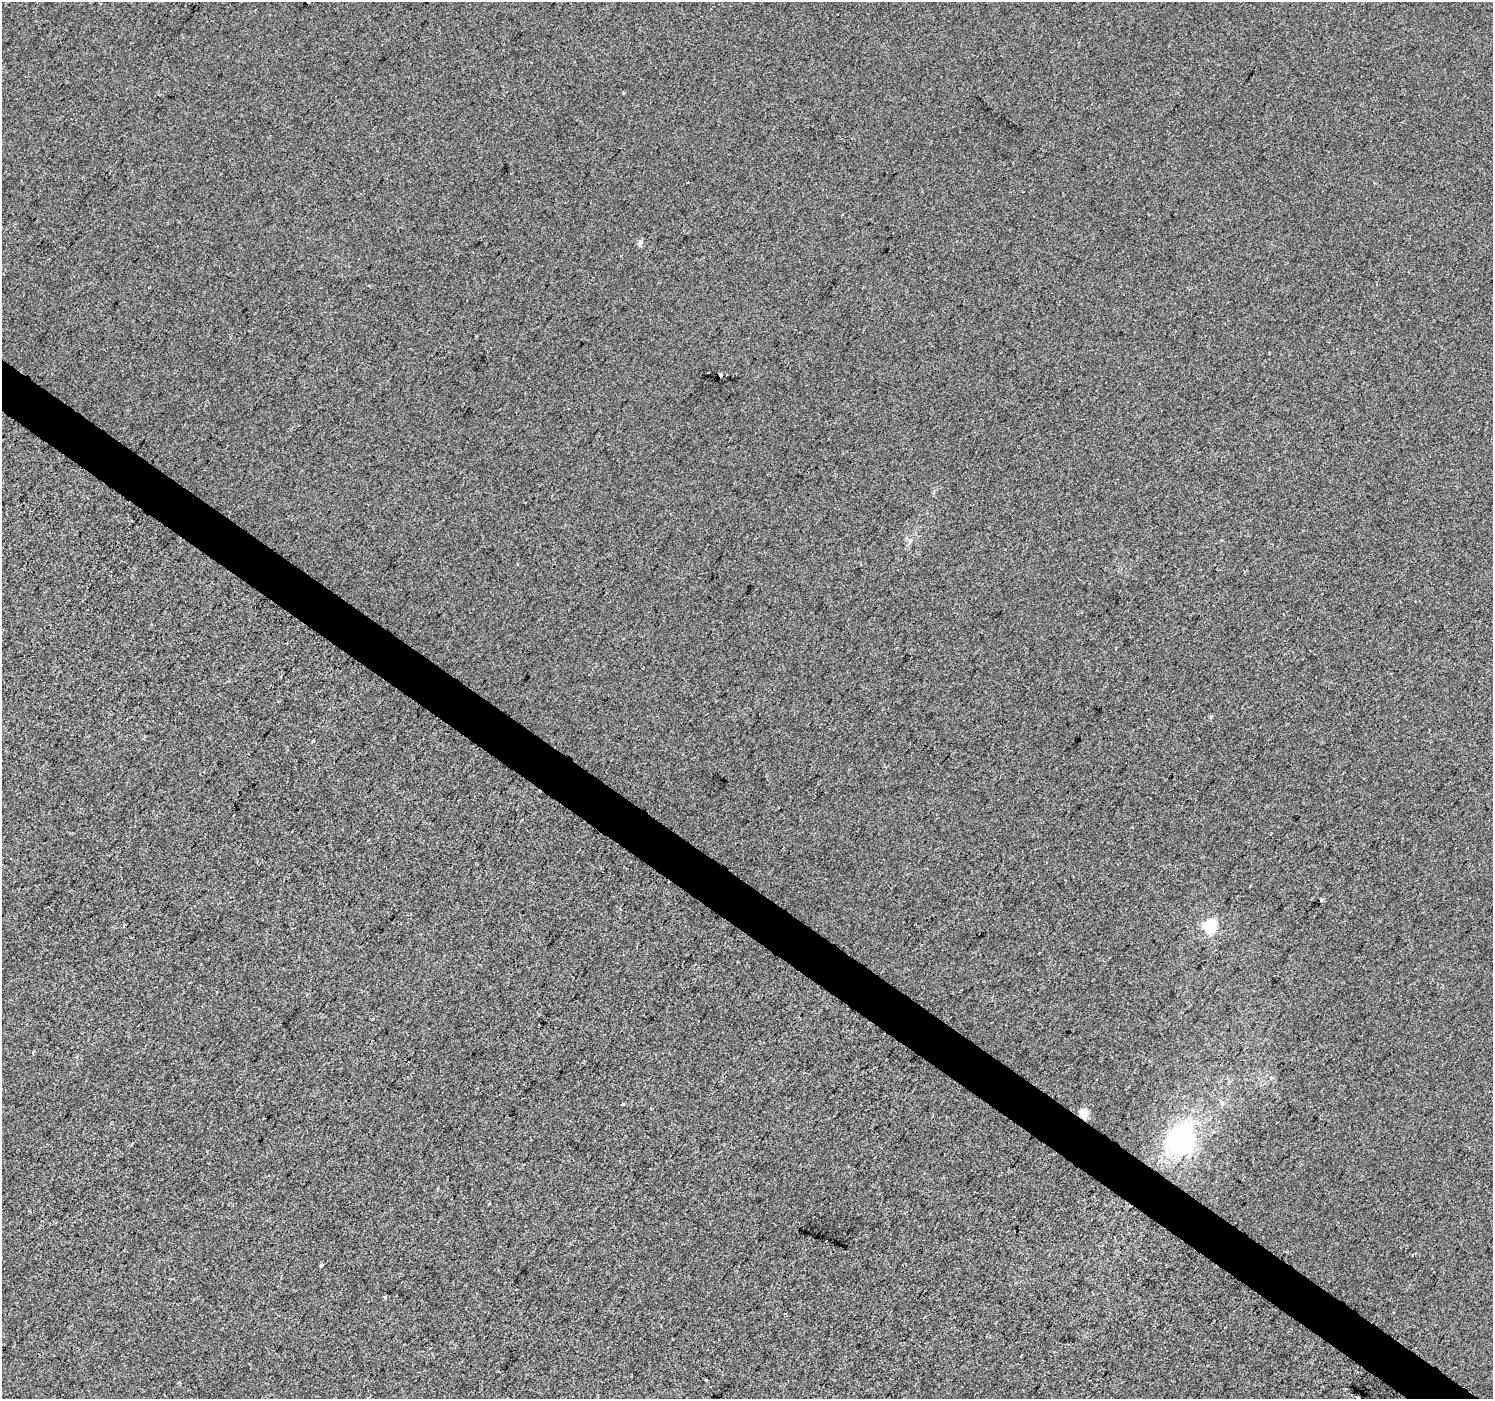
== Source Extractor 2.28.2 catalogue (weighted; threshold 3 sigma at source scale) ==
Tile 6 of 4 x 4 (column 2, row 2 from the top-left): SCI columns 1497-2987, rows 3038-4434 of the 5969 x 6009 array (HDU 1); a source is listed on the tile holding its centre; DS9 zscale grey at full resolution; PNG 1495 x 1401 px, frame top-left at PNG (2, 2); no overlay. Shown black and unused: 4% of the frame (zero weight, under 2 of 3 exposures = <1% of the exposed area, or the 3 px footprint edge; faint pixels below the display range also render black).
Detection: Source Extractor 2.28.2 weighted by HDU 2 'WHT'; one run over the whole footprint, this tile lists its part. Background 4.93e-04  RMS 0.0057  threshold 0.0254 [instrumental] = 3 sigma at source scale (4.5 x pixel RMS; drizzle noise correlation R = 1.50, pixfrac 1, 0.0396/0.0396 arcsec/px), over >= 5 px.
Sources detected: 18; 1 inside a brighter object's white glare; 5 cosmic-ray / hot-pixel residue — not listed; the other 12 listed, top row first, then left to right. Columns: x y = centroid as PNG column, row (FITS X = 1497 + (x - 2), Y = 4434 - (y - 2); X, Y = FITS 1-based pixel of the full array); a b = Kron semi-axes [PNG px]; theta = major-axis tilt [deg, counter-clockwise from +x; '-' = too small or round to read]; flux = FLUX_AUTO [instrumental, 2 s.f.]
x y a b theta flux
624 93 3 3 - 0.65
640 243 8 6 57 1.5
720 374 5 4 - 6.6
1321 901 3 3 - 0.72
1209 926 6 5 - 67
1084 1114 9 7 -66 6.1
1182 1145 56 33 78 56
321 1265 3 3 - 1.3
385 1297 4 3 - 0.85
706 1380 3 3 - 2.7
1346 1389 3 2 - 0.78
1359 1398 5 3 - 7.4
Overlapping masked pixels (flux is a lower limit): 1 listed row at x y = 1084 1114
Isophote crosses this tile's border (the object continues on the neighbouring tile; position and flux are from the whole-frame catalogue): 1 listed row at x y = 1359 1398